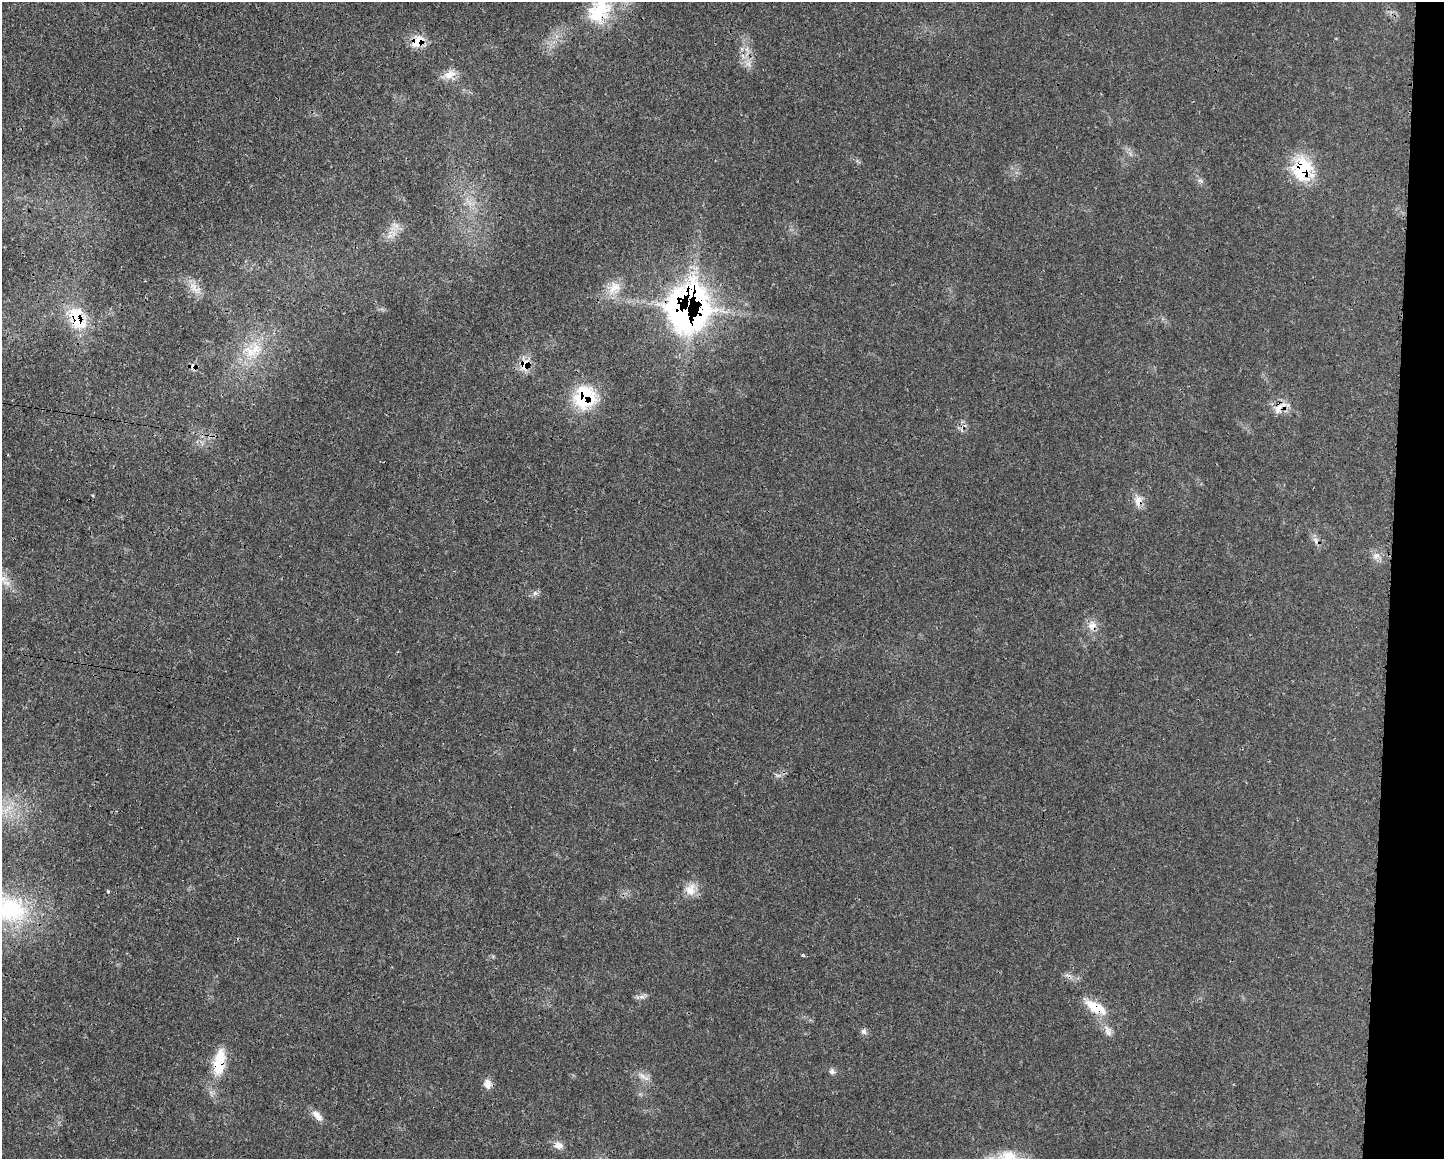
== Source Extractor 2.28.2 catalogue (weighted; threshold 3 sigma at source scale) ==
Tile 6 of 3 x 4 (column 3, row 2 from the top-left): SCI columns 3012-4453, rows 2326-3482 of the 4684 x 4651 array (HDU 1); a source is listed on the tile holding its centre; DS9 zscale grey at full resolution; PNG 1446 x 1161 px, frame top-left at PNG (2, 2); no overlay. Shown black and unused: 4% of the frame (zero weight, under 3 of 4 exposures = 1% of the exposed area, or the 3 px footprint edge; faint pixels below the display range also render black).
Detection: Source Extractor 2.28.2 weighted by HDU 2 'WHT'; one run over the whole footprint, this tile lists its part. Background 0.0218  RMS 0.0024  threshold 0.0109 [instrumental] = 3 sigma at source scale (4.5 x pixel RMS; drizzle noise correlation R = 1.50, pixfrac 1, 0.05/0.05 arcsec/px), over >= 5 px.
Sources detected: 38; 1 cosmic-ray / hot-pixel residue — not listed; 1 inside a brighter listed object's ellipse — not listed separately; the other 36 listed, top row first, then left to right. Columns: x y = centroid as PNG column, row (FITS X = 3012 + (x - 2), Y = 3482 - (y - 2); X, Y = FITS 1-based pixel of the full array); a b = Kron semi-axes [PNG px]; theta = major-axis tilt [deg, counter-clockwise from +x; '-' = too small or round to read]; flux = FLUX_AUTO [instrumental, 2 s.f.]
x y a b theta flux
599 11 44 29 53 17
418 42 18 14 41 4.2
748 64 9 7 85 1.3
449 74 21 10 21 2.7
1302 169 28 25 -86 13
1200 181 9 5 -20 0.65
469 203 11 4 -57 1.2
390 234 14 6 82 1.7
193 286 12 8 -28 1.9
614 288 22 14 41 4
688 307 33 28 77 130
78 318 32 20 -68 11
256 349 21 16 76 6.5
525 364 19 11 65 3.6
584 397 29 26 52 14
1279 408 19 13 54 3.1
1138 501 15 10 68 2.2
1316 541 12 6 -60 1.2
1376 556 11 8 34 1.4
535 593 7 5 45 0.69
1092 626 14 12 60 2.4
7 809 21 6 40 2.7
690 889 18 15 73 3.3
108 891 4 3 - 0.52
10 909 54 37 -16 29
803 955 5 4 - 0.3
641 997 7 5 1 0.8
1096 1007 29 11 -29 6
864 1031 8 7 - 0.77
1108 1031 17 9 -64 1.8
219 1062 31 13 81 9.5
832 1071 8 7 - 0.76
644 1077 19 6 -30 1.7
487 1084 13 9 -87 1.8
317 1115 17 8 -47 1.8
558 1145 12 9 -15 1.8
Overlapping masked pixels (flux is a lower limit): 13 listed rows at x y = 599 11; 418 42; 748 64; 1302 169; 688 307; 78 318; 525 364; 584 397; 1279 408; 1138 501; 1092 626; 1096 1007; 219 1062
Isophote crosses this tile's border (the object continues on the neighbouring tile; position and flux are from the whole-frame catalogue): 3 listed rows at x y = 599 11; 7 809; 10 909